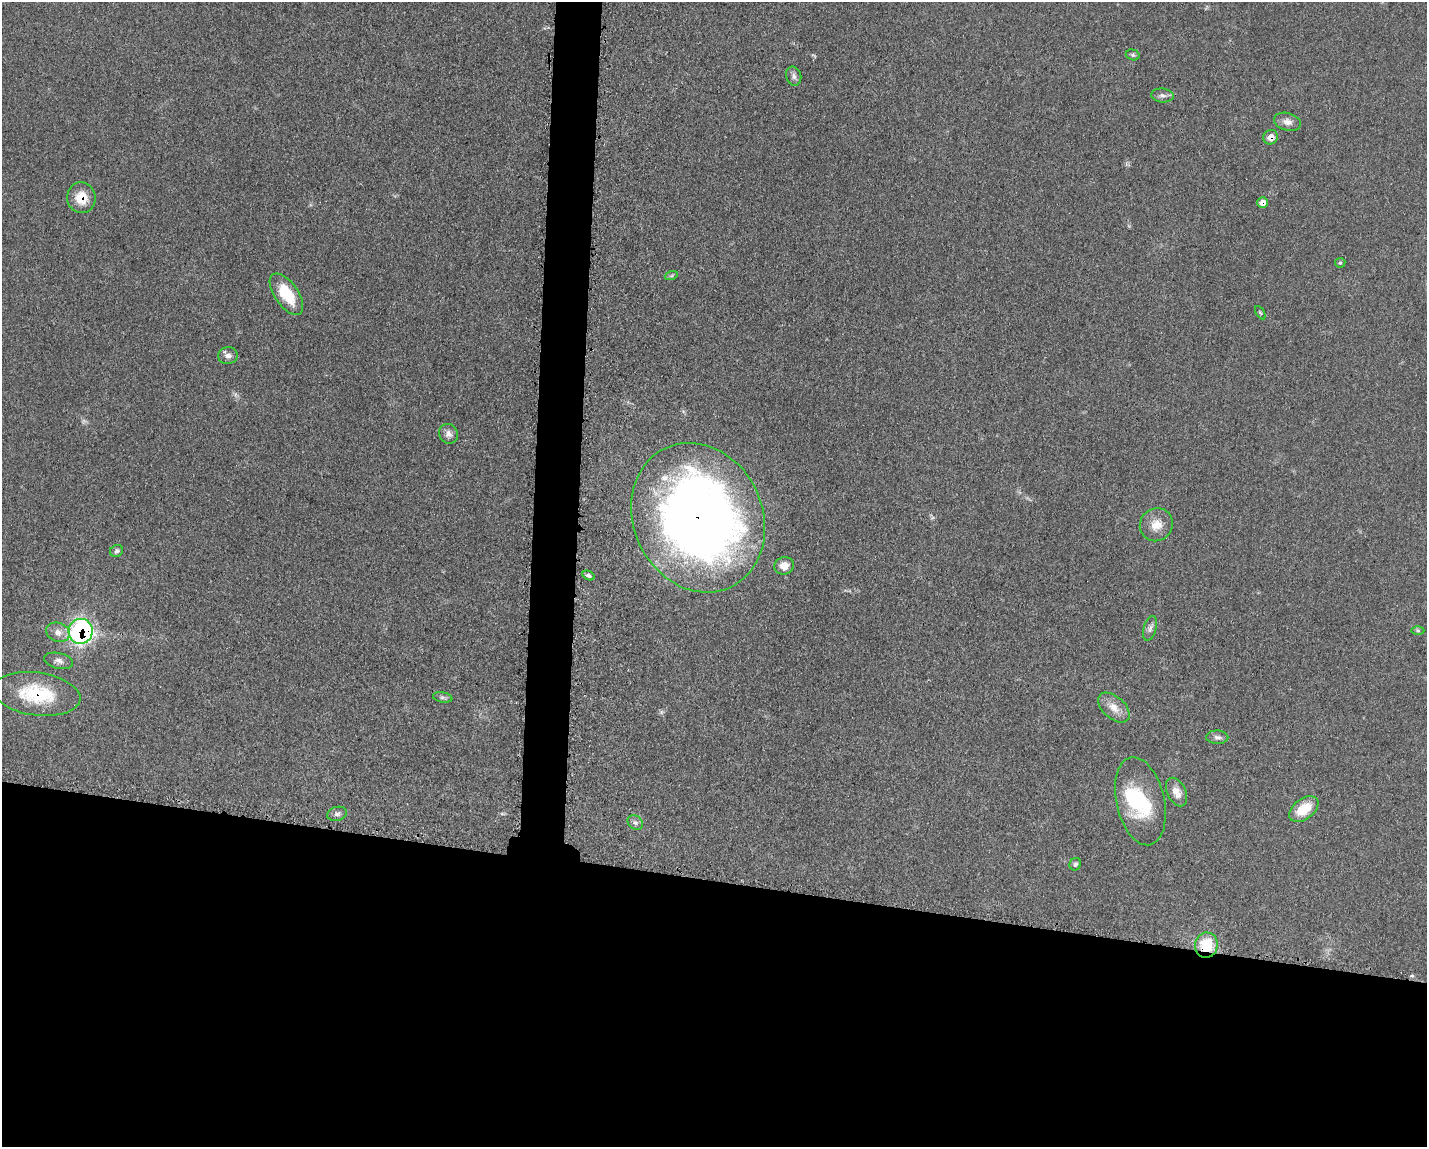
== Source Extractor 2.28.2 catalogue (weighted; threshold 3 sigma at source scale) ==
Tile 11 of 3 x 4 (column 2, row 4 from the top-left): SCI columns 1660-3084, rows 15-1159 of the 4682 x 4609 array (HDU 1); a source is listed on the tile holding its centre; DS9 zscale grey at full resolution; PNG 1429 x 1149 px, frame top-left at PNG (2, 2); each listed source drawn as its Kron ellipse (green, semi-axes under 4 px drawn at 4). Shown black and unused: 25% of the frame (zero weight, under 3 of 5 exposures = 4% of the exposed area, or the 3 px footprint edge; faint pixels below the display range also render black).
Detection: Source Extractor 2.28.2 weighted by HDU 2 'WHT'; one run over the whole footprint, this tile lists its part. Background 0.0609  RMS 0.0061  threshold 0.0274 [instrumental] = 3 sigma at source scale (4.5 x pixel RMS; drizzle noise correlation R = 1.50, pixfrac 1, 0.05/0.05 arcsec/px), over >= 5 px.
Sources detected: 38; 1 too faint to see at this stretch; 2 inside a brighter object's white glare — neither listed nor drawn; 1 inside a brighter listed object's ellipse — not listed separately; the other 34 listed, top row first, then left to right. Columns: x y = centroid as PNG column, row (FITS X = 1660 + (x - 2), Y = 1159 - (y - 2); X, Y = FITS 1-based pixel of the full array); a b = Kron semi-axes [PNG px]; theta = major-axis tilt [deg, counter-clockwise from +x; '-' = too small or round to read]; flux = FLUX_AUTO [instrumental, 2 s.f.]
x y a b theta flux
1133 55 7 5 -15 1.1
794 76 10 7 -75 2.3
1162 95 11 7 -6 2.5
1287 122 14 8 -15 4.1
1271 137 7 7 - 4.8
81 198 15 14 - 12
1262 202 5 5 - 4.3
1340 263 5 5 - 0.88
671 276 7 4 18 1
286 294 24 11 -55 20
1260 313 7 3 -58 0.72
228 356 10 8 6 2.9
448 434 10 9 - 3.2
698 518 77 64 -65 580
1156 525 17 16 - 8.8
117 551 7 6 - 1.4
784 566 10 8 17 5.2
588 576 6 4 -26 1.4
1150 628 13 6 74 2.4
81 631 12 12 - 130
1418 631 6 4 0 0.91
58 632 12 9 -22 4.5
59 661 15 7 -13 3
37 694 44 21 -8 36
443 697 10 5 -10 1.5
1114 708 19 11 -42 7.1
1217 737 11 6 -1 2.2
1177 792 15 9 -63 6.6
1140 801 45 24 -77 41
1304 809 17 10 37 16
337 814 10 7 15 2
635 823 8 6 -38 2
1075 864 6 5 - 1.5
1206 945 13 11 83 20
Overlapping masked pixels (flux is a lower limit): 7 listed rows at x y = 1271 137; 81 198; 1262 202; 698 518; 81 631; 37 694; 1206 945